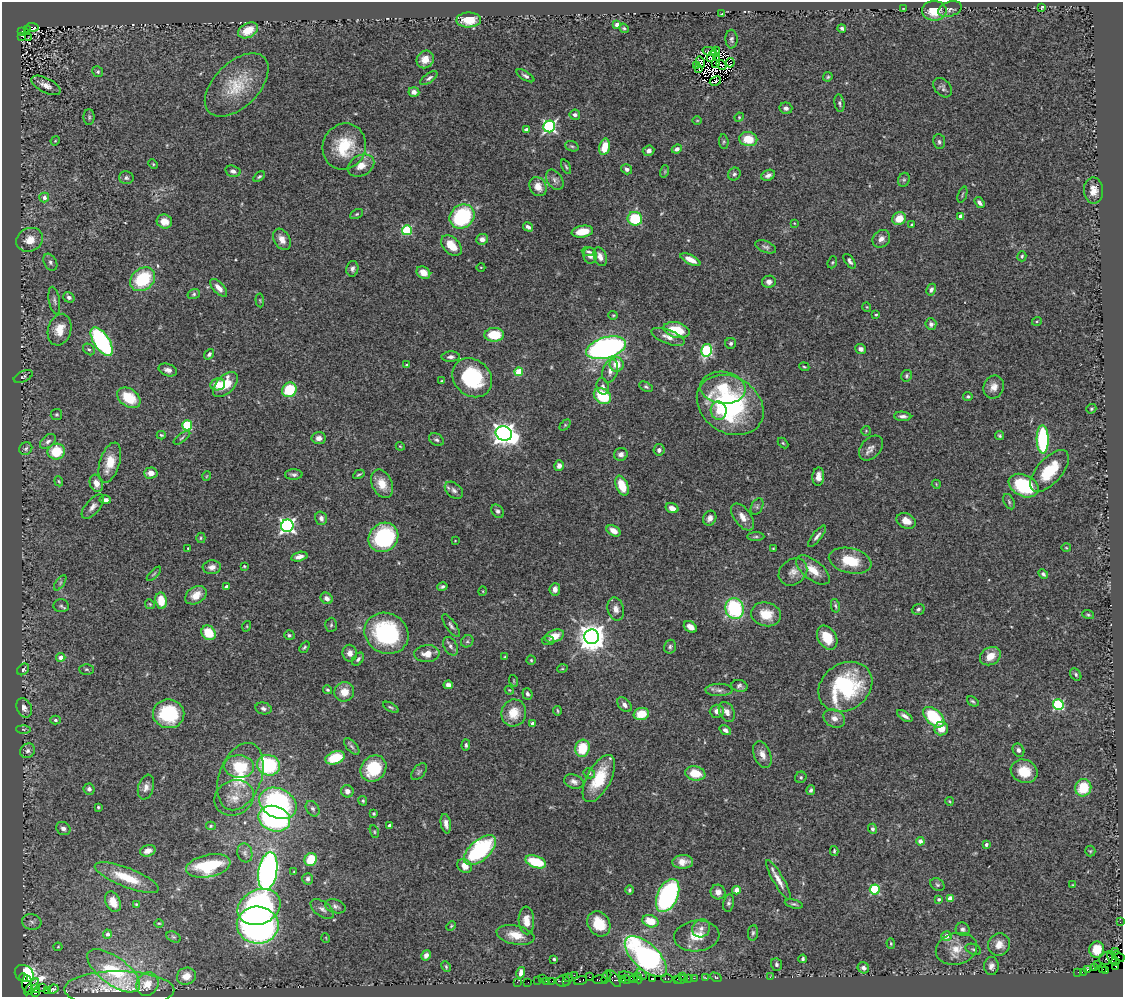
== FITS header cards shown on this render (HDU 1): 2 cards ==
NAXIS1  =                 1121
NAXIS2  =                  995

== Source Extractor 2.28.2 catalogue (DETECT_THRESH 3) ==
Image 1121 x 995 px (HDU 1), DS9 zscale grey, 1 PNG px = 1 image px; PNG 1125 x 999 px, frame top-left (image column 1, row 995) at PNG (2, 2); each listed source drawn as its Kron ellipse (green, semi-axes under 4 px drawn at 4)
Background 0.794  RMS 0.036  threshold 0.109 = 3 sigma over >= 5 px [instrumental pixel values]
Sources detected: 447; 8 with non-positive FLUX_AUTO (blend fragments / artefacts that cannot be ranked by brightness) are neither listed nor drawn; the other 439 listed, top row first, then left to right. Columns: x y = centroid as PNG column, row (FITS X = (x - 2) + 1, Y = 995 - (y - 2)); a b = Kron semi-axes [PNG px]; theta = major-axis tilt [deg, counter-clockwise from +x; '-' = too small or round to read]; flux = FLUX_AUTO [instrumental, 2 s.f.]
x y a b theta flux
1042 7 4 2 - 2.9
903 9 3 2 - 1.8
950 9 12 7 17 9.2
934 11 12 10 0 55
722 14 3 2 - 3.5
469 20 12 7 1 55
617 24 4 3 - 17
32 27 6 3 -2 460
624 28 5 4 - 3.4
842 28 4 3 - 5.9
27 30 3 2 - 41
248 30 10 7 29 39
21 31 3 3 - 100
22 36 3 2 - 65
28 38 2 2 - 7.3
731 39 9 6 -88 7.3
710 51 7 2 -16 6.2
716 52 5 2 - 1.5
711 56 6 2 59 6.9
717 57 4 2 - 2.7
425 59 9 8 - 30
700 62 6 4 -72 13
730 63 5 2 - 3
716 64 3 2 - 2.7
721 65 5 2 - 1.9
697 66 2 2 - 7.3
699 69 3 2 - 2.1
98 72 6 5 - 4.5
525 76 10 4 -31 6.7
828 77 5 4 - 3.8
429 78 10 5 35 7.1
715 81 6 3 28 7.5
46 85 16 7 -27 18
237 85 39 22 45 97
943 88 11 7 -48 8.2
414 92 5 4 - 14
839 103 9 5 -81 6.2
786 108 6 5 - 8.2
575 115 5 5 - 8.6
89 117 8 5 -90 4.6
739 117 5 4 - 2.7
697 120 4 3 - 2
549 126 6 5 - 490
526 130 4 3 - 16
748 139 9 7 -12 53
55 141 5 3 - 2.3
724 142 7 5 -86 3.9
939 142 7 6 - 5.9
344 146 23 21 67 110
572 146 7 5 -20 4
605 147 8 5 76 44
677 149 5 4 - 9.8
649 151 6 5 - 10
153 164 5 3 - 2.6
361 166 14 10 27 26
566 167 8 4 -65 3.9
627 169 6 5 - 6.8
233 171 7 5 -15 9.1
665 171 6 4 73 3.4
734 174 6 6 - 6
768 175 7 5 23 9.7
259 177 7 3 37 3.4
126 178 7 6 - 5.8
555 180 11 7 -57 11
904 180 7 5 68 5.2
538 187 10 8 -55 25
1093 190 13 9 -88 24
962 194 8 2 69 2.8
44 197 5 5 - 11
979 203 6 4 -55 8.7
357 214 7 4 27 3.7
462 216 13 11 41 210
960 216 4 3 - 11
635 219 7 7 - 110
899 219 7 6 - 40
164 221 8 7 - 25
794 223 3 2 - 1.7
911 225 3 2 - 2.4
528 227 5 3 - 8
407 230 5 5 - 180
582 232 11 6 10 44
282 239 11 8 -60 22
482 239 6 5 - 14
881 239 9 8 - 13
30 240 14 11 27 38
451 245 12 8 -45 39
766 247 11 5 -21 7.2
589 252 7 3 -5 4.8
590 256 8 6 -78 11
1022 256 5 4 - 4
600 257 10 6 -69 16
690 260 11 5 -27 27
850 261 8 4 -54 7.5
50 262 9 6 -60 7.6
832 262 6 4 68 3.2
481 267 4 3 - 1.9
352 269 8 6 79 8.8
423 273 7 5 -33 22
143 279 13 10 41 150
769 282 7 6 - 10
219 288 11 5 -47 18
931 290 6 4 60 6.9
194 294 6 5 - 4.4
69 297 6 5 - 7.6
260 300 7 3 -85 2.3
54 301 14 5 -80 8.6
867 307 5 3 - 1.9
613 315 5 4 - 2.9
876 315 4 3 - 3.4
1037 321 5 3 - 2.5
931 324 6 5 - 6.8
60 330 16 11 73 39
676 330 13 7 -14 77
494 335 10 7 2 72
668 337 17 7 -21 20
102 342 16 7 -57 420
731 343 5 5 - 5.7
606 348 20 10 16 750
89 349 6 5 - 5
861 349 5 5 - 8.7
707 350 6 5 - 260
209 354 6 4 49 6.6
451 357 9 5 3 8.8
617 364 7 7 - 37
406 365 3 3 - 2.1
804 367 5 4 - 3.2
168 370 9 6 -18 12
610 371 12 7 75 16
519 372 4 4 - 73
907 376 6 5 - 4.5
23 377 10 5 24 5.9
472 378 21 18 -43 170
442 381 4 3 - 2.4
218 384 7 6 - 35
225 385 15 9 46 63
603 386 8 6 -74 9.6
646 387 7 4 -29 4.8
994 387 12 10 67 20
723 388 23 16 -7 76
289 390 8 7 - 100
602 396 9 7 -37 110
968 396 4 4 - 4.4
129 398 13 9 -35 71
730 405 35 28 -32 390
1091 409 5 4 - 4.2
719 411 9 8 - 26
56 414 6 5 - 3.9
903 416 8 4 -4 8.6
187 425 5 5 - 140
565 425 6 4 45 3.1
866 431 5 5 - 2.8
504 433 8 7 - 2100
161 435 4 3 - 3.4
1000 436 4 3 - 4
182 438 10 3 37 3.9
319 438 7 6 - 12
1043 439 14 6 -89 260
436 440 8 5 -30 6.8
48 441 9 6 39 9.5
783 443 6 4 -45 3.1
400 446 4 3 - 2.2
871 448 14 9 48 15
26 449 7 6 - 5.4
659 450 6 5 - 7.9
56 452 9 8 - 81
621 454 7 6 - 9.6
110 463 21 10 73 47
559 466 5 4 - 12
1049 471 25 12 48 96
151 473 7 5 2 17
294 474 9 5 1 6.8
359 474 6 3 29 3.9
207 476 5 3 - 1.9
818 477 9 5 85 19
59 481 5 4 - 3
96 483 9 6 -70 20
382 484 15 10 -65 38
936 484 5 3 - 2.1
622 486 10 6 -68 48
1024 486 16 10 -25 180
454 490 10 7 -41 9.9
105 500 5 3 - 11
1009 502 8 5 -64 5.1
93 507 15 7 50 15
757 507 9 5 64 5.7
672 508 6 4 -18 17
497 511 7 5 -49 7
743 517 15 8 -53 22
321 518 7 6 - 12
710 518 8 6 64 11
906 521 10 7 -24 24
287 526 6 6 - 780
613 531 7 5 -29 20
817 536 13 4 52 9.1
383 537 16 14 42 280
756 537 8 4 1 4.6
201 538 5 4 - 3.3
455 541 3 2 - 1.3
188 548 3 2 - 2
1066 548 5 3 - 2.2
773 549 4 2 - 1.9
299 557 8 4 13 13
850 561 21 12 -13 75
244 566 3 3 - 2.6
212 567 9 7 4 15
813 570 20 9 -38 38
793 572 15 12 39 20
154 574 9 4 45 3.8
1043 574 6 4 -45 5.2
60 583 9 4 55 5.3
227 587 4 3 - 10
442 587 5 4 - 5.4
555 589 6 5 - 15
483 591 5 3 - 2.1
196 595 12 8 32 28
327 598 6 5 - 11
161 601 8 5 -80 49
150 604 5 4 - 3.1
61 606 7 6 - 6
835 606 7 4 -79 4.3
616 609 12 8 -75 15
735 609 10 9 - 200
918 609 6 5 - 6.4
766 614 15 12 -13 48
1088 615 6 4 -20 3.4
331 625 7 5 87 4.4
247 626 5 3 - 2.4
451 626 13 5 -56 7.9
690 627 7 5 -35 19
209 633 8 6 -45 61
386 633 22 20 -29 290
289 635 5 4 - 4.1
554 636 10 6 20 31
592 637 7 7 - 3700
827 638 13 9 -58 48
467 641 6 5 - 4.6
548 641 6 4 -9 4
450 646 10 6 -60 9.3
304 647 6 4 51 3.8
670 647 7 6 - 5.6
350 653 8 7 - 14
427 654 12 8 4 25
990 656 11 8 30 32
61 657 4 4 - 17
505 657 4 3 - 2.9
358 659 7 5 50 7.3
531 660 4 4 - 3.3
23 669 7 5 43 6.4
86 669 7 5 -1 4.4
562 669 5 3 - 2.3
1076 674 7 5 -54 4.5
514 681 6 3 -72 2.5
448 685 5 4 - 12
739 686 8 6 -15 7.6
845 687 29 23 35 250
328 690 5 3 - 3.5
509 690 4 3 - 2.1
719 690 14 6 0 12
344 692 10 9 - 31
527 694 6 5 - 6.9
973 701 6 4 -38 4.3
1058 704 5 5 - 250
624 705 8 6 -48 12
391 707 8 4 -29 4.2
24 708 10 7 -67 14
263 709 8 6 -13 8.5
557 711 5 2 - 2.7
717 711 7 6 - 15
727 712 10 7 -63 15
514 713 13 12 - 46
169 714 16 14 -8 140
641 714 8 6 16 53
905 716 9 4 -32 9.7
934 717 13 7 -43 150
834 718 11 8 -25 17
55 720 5 4 - 5.6
532 724 4 3 - 11
941 728 7 6 - 26
23 729 7 4 -1 3.9
725 730 6 4 -36 8.9
466 745 5 4 - 5.2
352 746 10 5 -48 5.9
582 748 9 7 74 76
1018 750 7 5 -58 8.1
28 751 8 7 - 9.2
762 754 14 8 -69 20
335 758 10 6 19 76
268 765 11 10 - 200
239 766 15 11 -5 98
373 768 14 12 48 100
1024 771 14 11 -21 55
419 772 10 5 50 5.8
589 773 6 5 - 4.8
695 773 10 7 -11 53
240 777 35 21 70 120
801 777 6 5 - 4.8
599 779 26 12 62 96
574 782 10 6 -21 12
146 787 13 7 72 15
1083 788 9 8 - 75
89 789 5 5 - 9.1
811 790 5 4 - 5.6
347 791 6 6 - 13
234 798 20 17 24 41
363 801 5 4 - 3.7
949 801 4 2 - 2.4
278 803 19 14 -27 370
98 807 4 3 - 3.2
313 809 8 6 -55 6.9
374 814 4 4 - 3.4
274 819 16 12 -21 470
446 824 10 5 -81 12
211 826 5 4 - 3.1
389 826 4 3 - 13
63 828 7 6 - 9.7
872 829 5 4 - 5.9
374 832 7 4 -72 3.4
920 841 4 4 - 11
986 845 4 3 - 6.2
480 850 19 10 41 260
148 851 8 5 18 18
834 851 5 3 - 3.4
1090 851 5 5 - 2.9
245 853 10 7 -73 9.8
311 859 7 6 - 66
536 862 11 6 -20 96
683 862 10 7 4 21
208 866 22 11 12 130
464 866 8 6 -42 25
268 871 19 9 80 1000
294 872 3 3 - 2.6
127 878 34 9 -21 82
308 879 6 5 - 7.2
778 880 22 5 -60 22
937 885 7 6 - 5
1073 885 4 4 - 2.2
875 889 5 5 - 180
629 890 4 4 - 4.1
736 890 4 4 - 33
718 892 7 7 - 15
668 895 18 10 66 450
950 898 4 4 - 25
939 899 4 3 - 4.9
113 902 11 7 -67 34
728 903 9 5 79 6.2
136 904 4 4 - 3
794 904 9 4 -14 5
335 906 10 6 -18 8.9
259 907 22 17 23 610
322 909 13 7 -35 12
526 920 14 7 -87 26
650 921 8 6 -19 54
32 922 10 8 -13 11
1120 922 2 2 - 17
159 923 5 3 - 2.4
599 924 13 10 -55 67
258 925 21 18 -4 920
451 926 5 3 - 2.5
701 928 9 8 - 15
963 929 7 6 - 7.5
753 933 8 5 82 5
107 934 4 4 - 9.6
515 935 19 9 -12 37
697 936 23 15 5 52
946 936 5 5 - 20
173 937 8 5 -26 4.1
326 938 5 3 - 1.8
891 943 5 4 - 2.6
999 945 11 11 - 27
58 947 4 4 - 2.8
956 949 21 15 14 46
973 949 8 5 -22 5.2
1097 950 8 7 - 48
1115 951 4 3 - 440
426 955 5 4 - 8.9
1118 956 6 3 -31 13
646 957 26 12 -44 590
1106 958 7 6 - 120
1112 958 7 3 -65 640
554 959 3 3 - 3.2
803 959 4 3 - 4.7
1116 961 3 2 - 180
776 964 6 5 - 5
1098 965 2 2 - 12
991 966 9 7 86 13
1116 966 3 3 - 73
446 967 6 4 -64 3.1
863 968 6 5 - 8.5
1095 968 3 2 - 16
1087 969 3 3 - 41
1102 969 3 2 - 11
1106 970 3 3 - 56
114 971 31 14 -36 150
1078 972 2 2 - 6.4
1084 972 3 2 - 36
521 973 6 4 76 16
24 974 10 8 -31 480
642 974 6 2 -50 3.4
574 975 2 2 - 17
186 976 9 8 - 26
682 976 2 2 - 34
24 977 4 3 - 470
590 977 3 2 - 27
606 977 7 2 66 5.7
629 977 10 3 -19 160
716 977 6 4 -30 3
770 977 3 2 - 5.5
568 978 5 2 - 1.8
634 978 5 3 - 56
638 978 6 3 -65 63
688 978 2 2 - 8
694 978 2 2 - 30
706 978 3 2 - 25
543 979 2 2 - 8
614 979 10 4 -53 200
653 979 3 2 - 32
667 979 6 3 -5 2.1
677 979 2 2 - 16
681 979 6 3 4 39
537 980 4 2 - 11
599 980 7 3 2 90
622 980 3 2 - 66
626 980 5 3 - 47
546 981 2 2 - 1.3
552 981 2 2 - 15
563 981 7 5 8 87
566 981 3 2 - 41
581 981 7 3 19 73
517 982 3 2 - 8.6
528 982 2 2 - 16
27 984 8 5 -86 210
147 984 12 10 55 28
31 987 10 4 53 490
42 988 4 3 - 29
36 989 4 3 - 270
53 989 5 3 - 5
119 989 55 18 0 78
47 991 3 2 - 8.2
35 993 3 3 - 24
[8 non-positive-flux detections neither listed nor drawn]